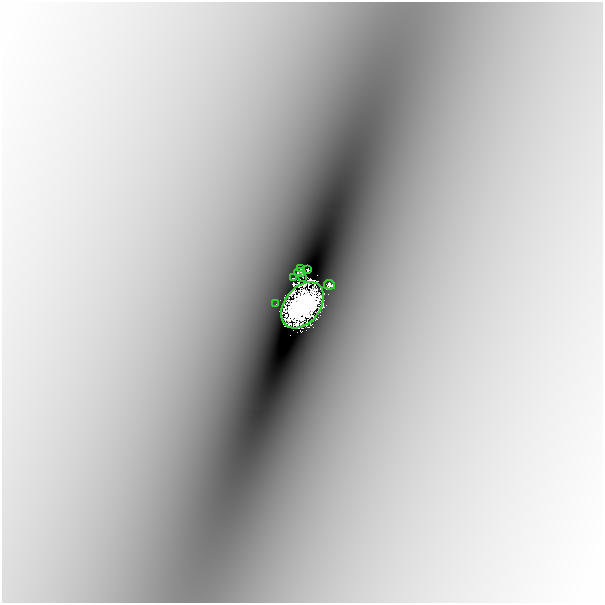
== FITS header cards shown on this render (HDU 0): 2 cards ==
NAXIS1  =                  601
NAXIS2  =                  601

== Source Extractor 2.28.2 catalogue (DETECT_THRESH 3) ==
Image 601 x 601 px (HDU 0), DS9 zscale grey, 1 PNG px = 1 image px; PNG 605 x 605 px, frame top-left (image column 1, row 601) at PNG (2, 2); each listed source drawn as its Kron ellipse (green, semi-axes under 4 px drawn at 4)
Background -0.00204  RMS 1.3e-04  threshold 3.82e-04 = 3 sigma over >= 5 px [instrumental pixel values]
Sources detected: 8; all 8 listed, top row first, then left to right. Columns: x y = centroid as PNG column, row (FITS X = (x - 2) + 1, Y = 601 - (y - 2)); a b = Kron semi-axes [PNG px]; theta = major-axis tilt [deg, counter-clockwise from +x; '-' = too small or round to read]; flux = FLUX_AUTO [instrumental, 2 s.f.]
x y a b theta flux
301 269 3 2 - 0.041
308 269 4 3 - 0.093
300 272 6 4 -9 0.12
303 277 2 2 - 0.0054
293 278 4 2 - 0.02
329 285 5 5 - 0.26
276 304 2 2 - 0.012
302 305 26 17 51 25